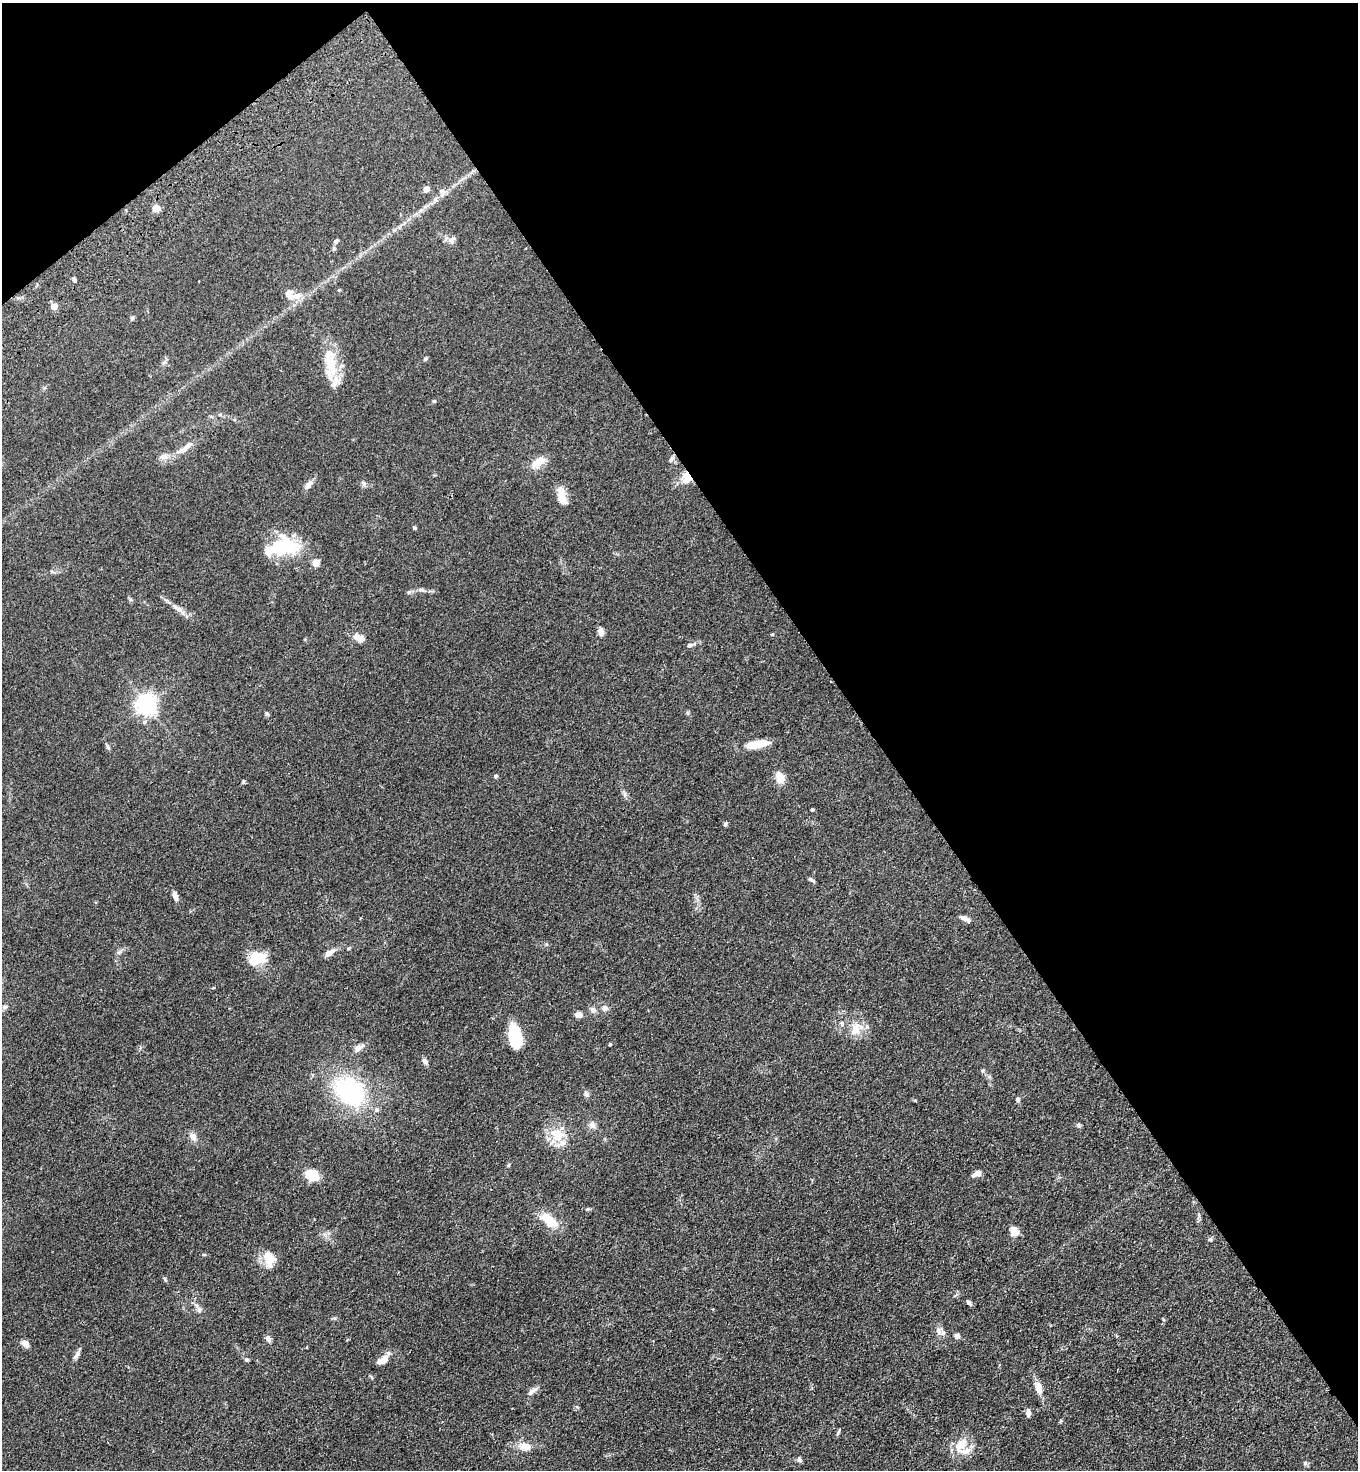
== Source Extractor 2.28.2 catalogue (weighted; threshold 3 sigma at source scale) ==
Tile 3 of 4 x 4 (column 3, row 1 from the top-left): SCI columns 3088-4443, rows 4507-5974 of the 6036 x 6074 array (HDU 1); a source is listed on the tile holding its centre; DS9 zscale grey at full resolution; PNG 1360 x 1472 px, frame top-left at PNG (2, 3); no overlay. Shown black and unused: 39% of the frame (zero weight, under 3 of 4 exposures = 6% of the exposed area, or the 3 px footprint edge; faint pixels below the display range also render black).
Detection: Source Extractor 2.28.2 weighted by HDU 2 'WHT'; one run over the whole footprint, this tile lists its part. Background 0.0845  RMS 0.0065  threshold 0.0292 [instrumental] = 3 sigma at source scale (4.5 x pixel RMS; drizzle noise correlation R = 1.50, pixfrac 1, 0.05/0.05 arcsec/px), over >= 5 px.
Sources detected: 90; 1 inside a brighter object's white glare — not listed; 6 inside a brighter listed object's ellipse — not listed separately; the other 83 listed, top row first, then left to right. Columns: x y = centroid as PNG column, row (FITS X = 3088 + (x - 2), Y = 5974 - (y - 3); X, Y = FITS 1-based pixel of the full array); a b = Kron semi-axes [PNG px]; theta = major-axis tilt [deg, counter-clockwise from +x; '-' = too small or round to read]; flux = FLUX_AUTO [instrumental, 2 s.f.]
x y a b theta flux
426 189 5 4 - 6.3
442 191 8 6 -10 2
156 208 5 4 - 16
452 240 12 8 73 2.6
336 241 7 4 41 1.1
74 280 6 3 -83 1.3
296 296 14 9 15 5.4
54 306 6 6 - 4.8
132 318 5 5 - 1
425 359 6 4 46 0.95
330 364 38 14 -80 21
434 401 4 4 - 0.73
182 450 15 7 29 4.3
164 456 12 8 -6 3.6
671 459 9 4 51 1.2
537 462 21 9 37 8.3
687 478 15 11 85 7.7
364 483 7 4 -89 1.2
308 484 12 6 49 3.7
561 495 25 9 -76 7.5
414 528 5 4 - 0.83
280 546 39 21 12 34
316 563 7 6 - 5.1
421 590 10 3 -10 1.5
179 609 13 7 -38 3.5
601 632 9 6 -85 3.3
772 634 5 3 - 0.55
359 638 12 7 -30 5.7
689 645 9 6 23 1.8
146 705 7 6 - 360
756 744 24 8 9 13
108 747 9 3 -57 1
495 776 5 4 - 1.1
780 778 11 8 -81 8.2
243 781 5 4 - 0.9
625 794 7 4 -89 1.3
812 810 4 3 - 0.87
725 824 5 4 - 1.3
812 880 10 4 -38 1.3
175 896 11 6 -72 2.8
964 918 10 6 -26 3.2
330 953 14 6 34 3.7
257 958 17 12 23 18
605 1008 6 6 - 2.8
593 1010 8 8 - 2.3
578 1015 6 5 - 4.7
855 1029 21 15 42 10
515 1036 23 12 -74 28
610 1044 3 3 - 0.73
358 1048 13 8 38 3.5
425 1061 8 6 -48 2.2
350 1091 36 28 -38 68
586 1094 8 6 -63 1.8
1018 1100 6 5 - 1.2
592 1125 9 8 - 2.9
1078 1125 6 4 -90 0.92
557 1135 17 14 -43 14
193 1136 10 8 -56 3.7
508 1165 5 4 - 0.76
977 1173 10 6 25 3.8
312 1174 15 10 -26 15
549 1220 21 11 -41 13
1014 1231 10 8 -58 6.9
1210 1239 6 4 1 0.82
204 1255 5 3 - 0.65
269 1258 19 12 -76 10
165 1279 6 4 -70 0.77
969 1303 7 5 -40 1.5
199 1310 8 7 - 2.1
938 1331 11 8 -66 3.3
957 1336 6 5 - 2.6
268 1338 8 6 -65 2.4
25 1343 10 7 -41 3.4
77 1355 15 5 53 2.2
246 1359 6 6 - 1.1
384 1359 9 7 63 5.2
1038 1388 13 8 -71 6.3
532 1391 15 6 35 2.6
1028 1413 8 5 -82 2.7
961 1444 14 9 48 11
526 1446 17 9 -14 6.6
799 1459 8 5 -57 1.4
1305 1463 5 5 - 1
Overlapping masked pixels (flux is a lower limit): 2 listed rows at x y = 687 478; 561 495
Unlisted compact peaks at least as high as the median listed source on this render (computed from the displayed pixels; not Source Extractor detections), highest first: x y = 409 592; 588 1209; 267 714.